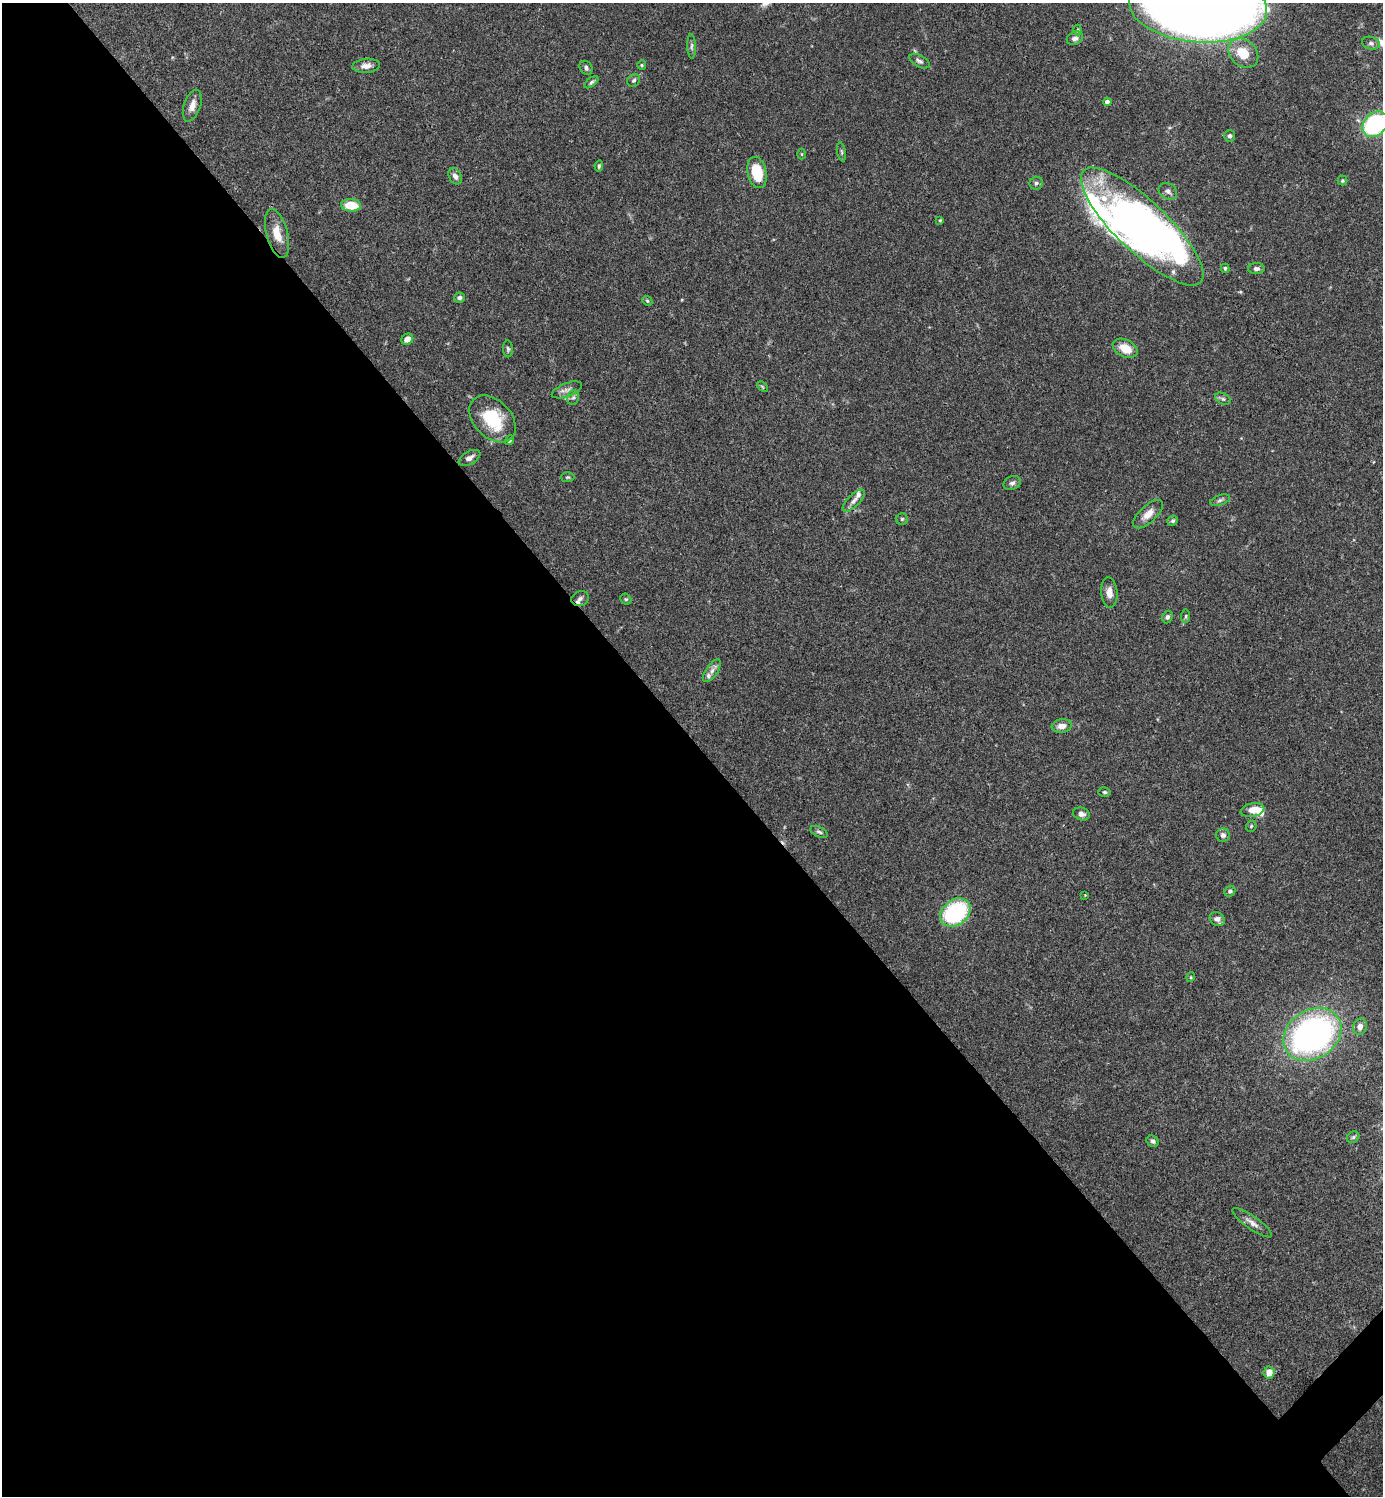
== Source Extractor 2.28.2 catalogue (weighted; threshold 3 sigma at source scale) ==
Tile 9 of 4 x 4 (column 1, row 3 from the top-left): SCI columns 300-1680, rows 1496-2989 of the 5981 x 5981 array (HDU 1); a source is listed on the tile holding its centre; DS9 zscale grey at full resolution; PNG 1385 x 1498 px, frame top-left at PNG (2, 3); each listed source drawn as its Kron ellipse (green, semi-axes under 4 px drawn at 4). Shown black and unused: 51% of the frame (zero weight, under 3 of 4 exposures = <1% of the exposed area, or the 3 px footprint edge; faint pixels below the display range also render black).
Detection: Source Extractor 2.28.2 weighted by HDU 2 'WHT'; one run over the whole footprint, this tile lists its part. Background 0.0657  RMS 0.0032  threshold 0.0143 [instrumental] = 3 sigma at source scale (4.5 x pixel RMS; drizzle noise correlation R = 1.50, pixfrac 1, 0.05/0.05 arcsec/px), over >= 5 px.
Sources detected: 83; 4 inside a brighter object's white glare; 1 cosmic-ray / hot-pixel residue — neither listed nor drawn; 5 inside a brighter listed object's ellipse — not listed separately; the other 73 listed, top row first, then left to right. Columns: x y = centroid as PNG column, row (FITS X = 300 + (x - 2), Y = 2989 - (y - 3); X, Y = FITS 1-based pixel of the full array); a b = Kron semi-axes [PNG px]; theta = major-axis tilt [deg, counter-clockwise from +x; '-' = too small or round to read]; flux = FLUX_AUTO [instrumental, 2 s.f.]
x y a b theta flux
1198 7 69 35 -4 820
1078 30 5 3 - 0.39
1075 38 8 6 24 1.3
1371 43 9 6 -15 1
692 46 12 4 -88 0.82
1243 53 16 13 -43 6.9
920 61 11 5 -29 0.97
642 65 5 4 - 0.38
366 66 14 7 5 2.1
586 68 7 6 - 0.84
634 80 7 6 - 0.74
591 82 8 4 38 0.67
1107 102 4 4 - 1.4
192 106 16 8 71 2.5
1375 124 14 11 46 41
1230 136 6 5 - 0.74
842 152 9 4 -79 0.54
801 154 5 3 - 0.28
599 166 5 4 - 0.57
757 173 16 9 -77 10
455 176 9 6 -60 1.5
1342 181 5 5 - 0.43
1036 183 6 6 - 0.83
1168 191 10 7 -32 1.3
351 205 10 6 -4 7.3
940 220 3 3 - 0.28
1142 227 81 25 -44 110
277 233 25 10 -75 4.9
1225 268 4 3 - 0.5
1256 269 8 5 0 1.1
459 298 5 5 - 0.67
647 301 5 4 - 0.48
407 339 6 5 - 2.1
1125 348 13 8 -26 5
508 349 8 5 -88 0.58
762 387 6 4 -45 0.36
567 390 16 6 20 1.7
573 397 7 6 - 0.78
1223 399 8 5 -30 0.72
493 419 27 18 -46 15
509 440 5 4 - 0.6
469 458 12 6 29 1.6
567 477 7 5 0 0.49
1012 483 9 6 26 0.98
1220 500 10 5 19 0.77
854 501 14 6 45 1.6
1148 514 19 8 42 3.2
902 519 5 5 - 0.52
1173 521 5 5 - 0.6
1109 593 15 8 -86 2.5
580 599 9 7 22 1.1
626 599 6 5 - 0.41
1186 616 7 4 84 0.5
1167 617 6 5 - 0.72
712 671 13 5 56 1.5
1062 726 10 6 8 2.3
1104 792 6 5 - 0.54
1252 810 12 7 13 4
1081 814 8 6 -17 1.3
1251 826 6 4 48 0.42
819 832 9 5 -24 0.71
1223 835 7 6 - 1.2
1230 891 6 5 - 0.69
1085 895 3 3 - 0.26
955 913 16 12 36 29
1217 919 8 6 -35 1.3
1191 977 5 3 - 0.3
1360 1027 8 7 - 1.8
1312 1034 31 24 33 120
1353 1137 7 5 45 0.54
1153 1141 6 5 - 0.87
1252 1223 24 6 -35 2.2
1269 1373 6 5 - 3.4
Isophote crosses this tile's border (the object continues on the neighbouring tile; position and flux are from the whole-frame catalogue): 2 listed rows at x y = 1198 7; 1375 124